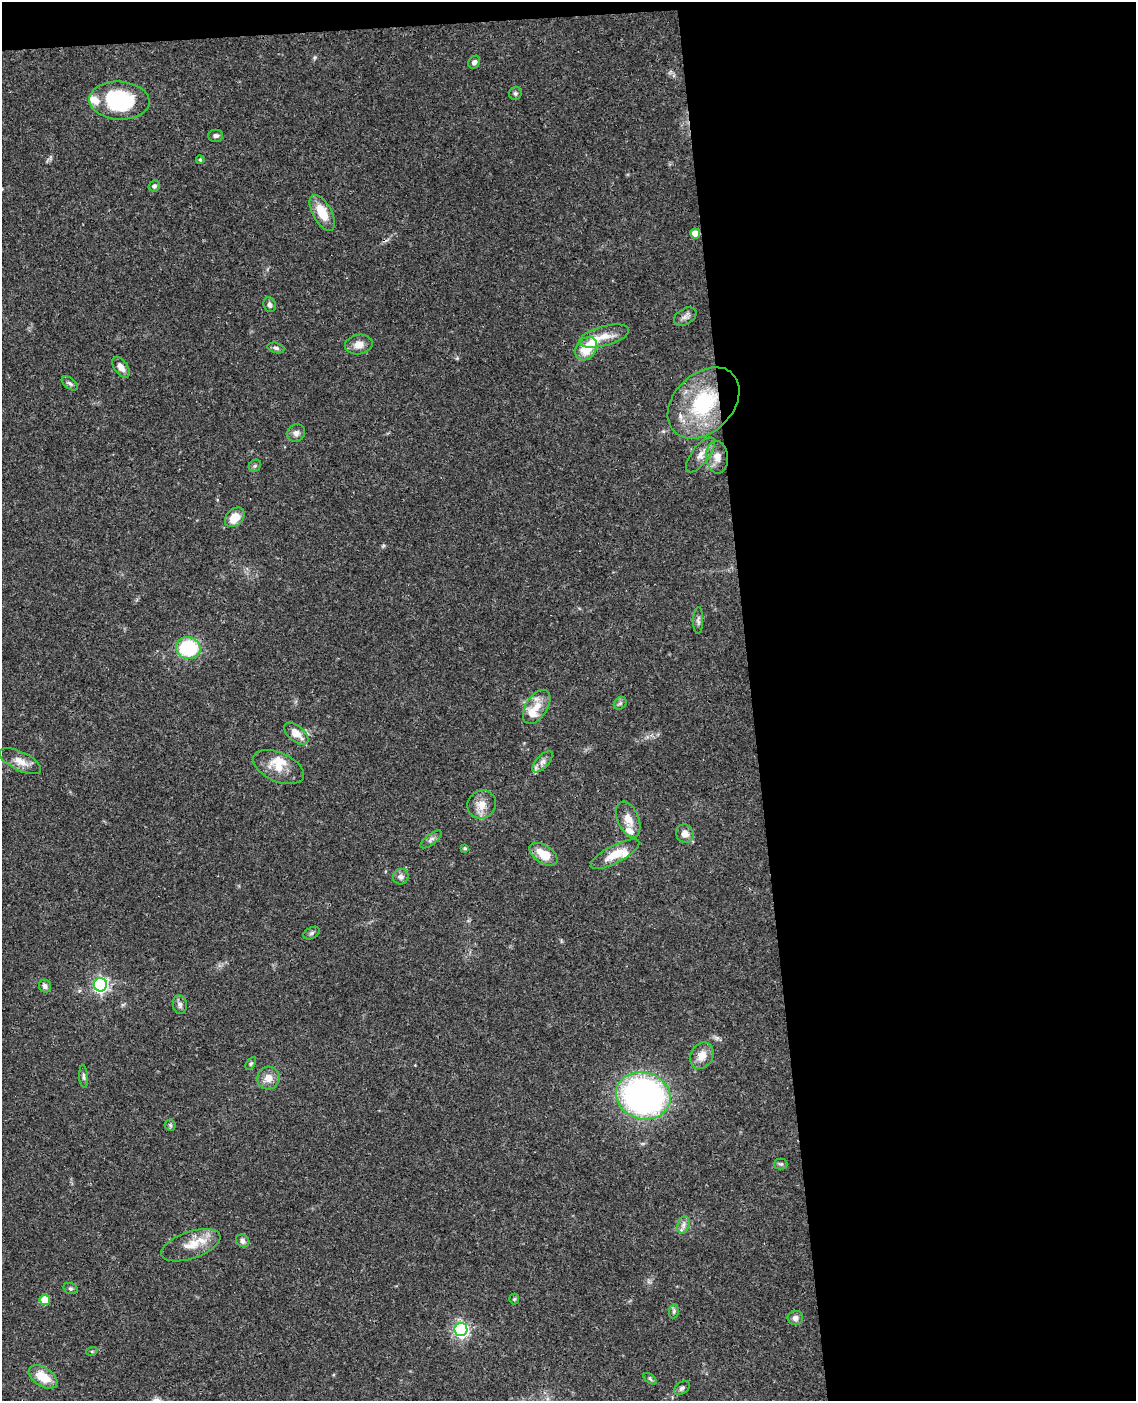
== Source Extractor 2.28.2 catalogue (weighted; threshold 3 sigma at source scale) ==
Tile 4 of 4 x 3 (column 4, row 1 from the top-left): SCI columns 3458-4591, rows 3042-4440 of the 4648 x 4580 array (HDU 1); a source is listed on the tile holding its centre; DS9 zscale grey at full resolution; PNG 1138 x 1403 px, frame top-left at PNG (2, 2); each listed source drawn as its Kron ellipse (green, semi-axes under 4 px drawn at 4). Shown black and unused: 35% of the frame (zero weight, under 3 of 4 exposures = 6% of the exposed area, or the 3 px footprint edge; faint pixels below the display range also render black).
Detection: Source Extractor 2.28.2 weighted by HDU 2 'WHT'; one run over the whole footprint, this tile lists its part. Background 0.0901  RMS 0.0036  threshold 0.0161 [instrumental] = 3 sigma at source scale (4.5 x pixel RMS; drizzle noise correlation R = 1.50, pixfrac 1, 0.05/0.05 arcsec/px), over >= 5 px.
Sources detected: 70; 2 inside a brighter object's white glare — neither listed nor drawn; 6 inside a brighter listed object's ellipse — not listed separately; the other 62 listed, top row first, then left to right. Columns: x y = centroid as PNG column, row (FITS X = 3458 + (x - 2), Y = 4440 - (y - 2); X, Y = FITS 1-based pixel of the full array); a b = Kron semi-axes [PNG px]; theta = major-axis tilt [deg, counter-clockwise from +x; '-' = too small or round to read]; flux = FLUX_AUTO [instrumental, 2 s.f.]
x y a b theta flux
474 62 7 5 59 1.2
515 93 7 6 - 0.77
119 101 30 19 -3 27
216 136 7 6 - 1.1
200 160 4 3 - 0.49
154 186 6 5 - 0.93
322 213 20 9 -61 7.7
695 233 5 5 - 5.1
270 305 7 6 - 1
685 317 12 8 31 1.7
604 336 25 9 15 5.1
359 345 14 9 10 3.1
276 348 9 5 -15 0.93
586 349 13 9 53 9
121 367 12 6 -55 2.5
70 383 9 5 -37 0.94
704 403 41 29 44 33
296 433 9 8 - 1.5
700 455 21 9 53 3.2
717 457 16 11 -85 3.8
255 466 7 5 45 0.68
235 517 11 8 45 5.9
698 620 13 5 88 1.1
188 648 12 11 - 27
620 703 7 5 44 0.81
537 707 19 10 58 5
296 734 14 7 -40 4.6
20 761 23 9 -25 3.9
543 762 13 6 47 1.9
278 767 27 14 -23 6.6
482 804 15 13 45 4.3
628 819 19 10 -67 4.1
685 834 9 8 - 2.8
431 839 13 5 39 1.2
465 848 4 4 - 0.66
543 854 16 9 -34 6.8
615 854 27 8 28 6.5
401 877 8 7 - 1.4
311 933 9 5 27 0.84
100 985 7 6 - 84
45 986 6 6 - 1.3
180 1005 9 7 -82 1.3
702 1056 14 11 59 4
251 1063 7 4 58 0.65
84 1077 11 4 -86 0.91
268 1078 11 11 - 3.5
643 1096 27 23 -16 120
170 1125 6 5 - 0.62
781 1164 7 5 0 0.64
683 1225 9 6 72 1.4
243 1241 7 6 - 1.4
191 1245 31 13 19 6.7
70 1289 7 5 -17 0.67
514 1299 5 5 - 0.45
45 1300 5 5 - 8.4
674 1311 7 5 79 0.66
795 1318 8 7 - 1.6
461 1330 6 6 - 89
92 1351 5 3 - 0.39
43 1377 16 9 -32 7.8
650 1379 7 4 -37 0.62
682 1388 9 5 38 0.95
Overlapping masked pixels (flux is a lower limit): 1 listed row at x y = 704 403